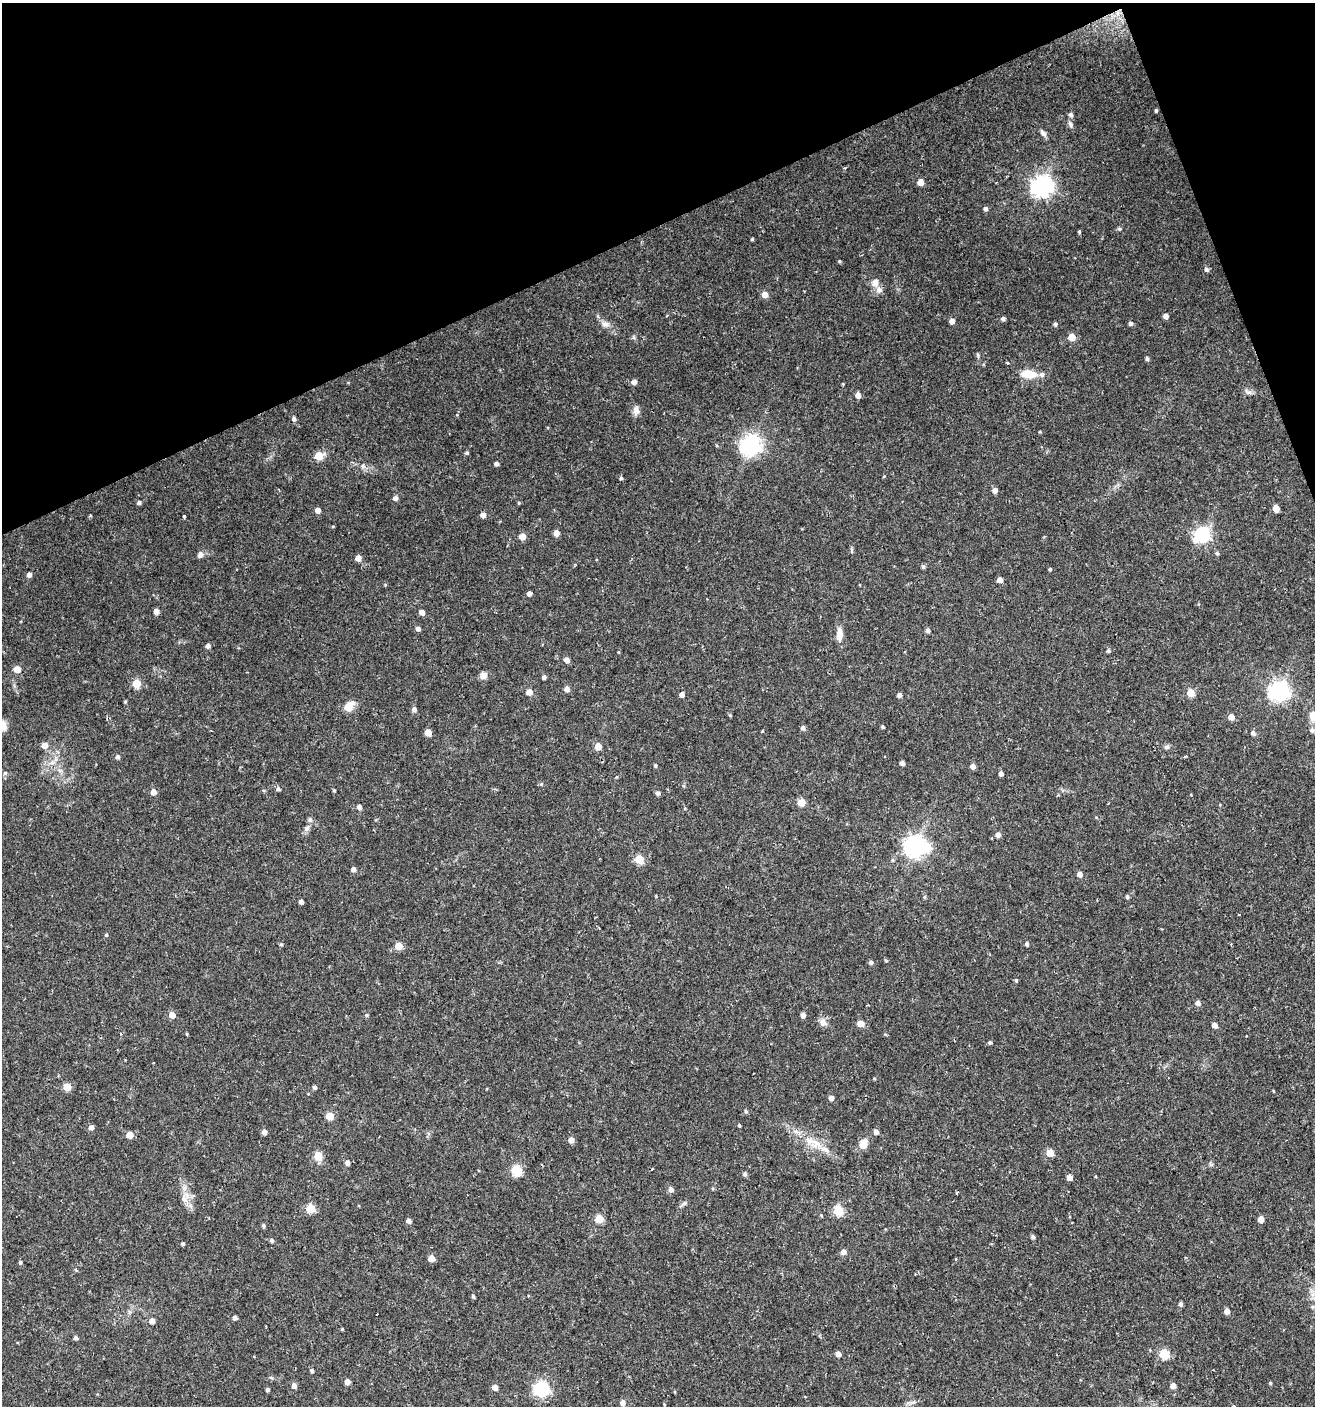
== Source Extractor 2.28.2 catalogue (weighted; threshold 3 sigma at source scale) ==
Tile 3 of 4 x 4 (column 3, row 1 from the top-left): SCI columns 2707-4019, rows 4212-5615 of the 5473 x 5615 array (HDU 1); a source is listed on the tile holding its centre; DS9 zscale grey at full resolution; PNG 1317 x 1408 px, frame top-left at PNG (2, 3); no overlay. Shown black and unused: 19% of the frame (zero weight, under 2 of 3 exposures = <1% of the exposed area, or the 3 px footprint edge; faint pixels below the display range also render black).
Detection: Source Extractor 2.28.2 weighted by HDU 2 'WHT'; one run over the whole footprint, this tile lists its part. Background 0.0247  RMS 0.0041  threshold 0.0186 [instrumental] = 3 sigma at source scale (4.5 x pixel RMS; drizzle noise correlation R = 1.50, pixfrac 1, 0.0396/0.0396 arcsec/px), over >= 5 px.
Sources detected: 195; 4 cosmic-ray / hot-pixel residue — not listed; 3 inside a brighter listed object's ellipse — not listed separately; the other 188 listed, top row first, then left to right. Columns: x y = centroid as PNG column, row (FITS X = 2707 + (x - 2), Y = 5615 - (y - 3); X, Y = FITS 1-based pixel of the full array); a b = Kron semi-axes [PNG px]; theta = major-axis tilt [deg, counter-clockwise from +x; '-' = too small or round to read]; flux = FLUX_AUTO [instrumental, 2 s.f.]
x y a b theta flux
1117 13 9 6 -87 2.4
1156 110 4 3 - 0.55
1071 115 5 5 - 1.1
1070 124 10 6 -64 1.2
1043 133 10 6 -45 1.3
920 182 5 5 - 4.2
1042 186 7 7 - 270
985 209 5 4 - 1.2
1119 229 5 5 - 0.58
1079 232 4 3 - 0.48
752 239 4 4 - 0.41
839 261 4 3 - 0.42
1206 270 6 5 - 1
875 282 11 9 52 2.4
764 295 5 5 - 3.9
1166 316 4 4 - 2.1
1003 319 4 4 - 1.2
952 321 5 4 - 2.3
1130 323 4 4 - 1.1
605 324 12 7 -2 1.9
1055 324 5 4 - 0.9
633 337 7 4 -89 0.64
1072 337 5 5 - 6.5
978 355 8 3 -77 0.55
1147 359 5 4 - 0.85
1029 374 16 8 -3 7.2
634 382 5 5 - 1.9
843 384 4 3 - 0.31
1249 392 15 4 -22 1.2
858 395 5 4 - 2.9
636 410 12 8 83 2
294 419 5 5 - 1.1
1040 432 4 3 - 0.34
751 445 7 7 - 220
467 453 5 4 - 0.67
319 456 5 5 - 11
496 464 4 4 - 1.3
621 478 4 4 - 0.6
995 490 5 5 - 2.1
395 498 5 4 - 1.7
139 503 4 4 - 0.93
1276 508 5 5 - 5.3
318 510 4 4 - 2.9
483 515 5 4 - 2.5
90 516 5 3 - 0.39
184 516 3 3 - 0.47
333 526 5 3 - 0.31
556 533 5 4 - 3.3
1202 535 6 6 - 91
522 537 5 5 - 5.1
852 550 7 4 -89 0.6
1217 553 5 4 - 0.68
200 555 6 6 - 1.8
358 558 5 5 - 3.4
923 566 5 5 - 0.77
1050 569 4 4 - 0.5
29 575 5 4 - 1.8
1000 580 4 4 - 2.8
529 594 4 4 - 1.6
156 611 5 4 - 2.4
422 612 5 4 - 2.4
418 629 4 4 - 1.5
928 630 5 4 - 1.1
839 634 17 8 87 3.4
208 646 5 4 - 1.3
1108 651 5 5 - 0.72
567 660 5 5 - 2.4
17 669 5 5 - 5.3
483 675 9 7 69 2.1
544 677 4 4 - 1
137 683 5 5 - 10
567 689 5 4 - 2.5
1279 691 7 7 - 210
529 692 5 5 - 4
1190 693 5 5 - 9
682 695 5 4 - 2
899 695 4 4 - 1.6
125 701 4 4 - 0.43
349 707 7 5 48 9.9
414 709 5 5 - 1.5
730 715 4 4 - 0.42
1313 715 9 7 76 4.1
1231 717 5 5 - 3.6
2 725 5 5 - 20
882 727 4 3 - 0.55
803 728 6 5 - 1.2
1312 730 7 6 - 1
428 732 5 5 - 5.9
1253 733 5 5 - 1.4
45 745 5 5 - 3.6
598 747 5 5 - 5.7
1167 747 8 6 1 0.97
1185 756 3 3 - 0.53
118 757 5 4 - 1.2
902 763 4 4 - 1.7
655 766 5 4 - 0.53
973 766 4 4 - 2.3
5 773 5 5 - 0.71
1001 774 4 4 - 1.4
541 784 4 4 - 0.5
278 789 5 5 - 0.99
334 790 4 3 - 0.46
153 792 5 5 - 3.3
658 793 5 4 - 1.3
801 802 5 5 - 9.5
359 807 5 4 - 1.6
685 808 4 3 - 0.37
310 820 7 5 -73 0.99
307 828 9 7 53 1.4
998 835 5 4 - 2.2
915 846 9 7 -4 260
639 859 5 5 - 13
353 869 4 4 - 1.7
1079 874 5 4 - 2.2
924 897 6 4 -90 0.5
1127 897 5 4 - 0.76
301 902 4 4 - 1.6
106 935 5 4 - 0.49
281 944 4 4 - 0.49
1027 944 4 4 - 1.1
399 946 5 5 - 7.1
886 961 5 3 - 0.42
871 962 5 5 - 0.91
1016 980 5 4 - 0.51
1198 1003 5 5 - 1.7
172 1015 5 5 - 3.4
366 1015 5 4 - 0.48
803 1015 5 4 - 1.6
823 1022 12 9 -71 2.1
861 1023 5 4 - 4.7
1214 1025 4 4 - 2.4
187 1034 5 3 - 0.38
990 1042 4 4 - 0.72
874 1078 4 3 - 0.35
67 1087 5 5 - 7.1
315 1087 4 4 - 0.89
831 1098 4 4 - 2.1
746 1112 5 4 - 0.65
330 1116 5 5 - 9.1
739 1125 3 3 - 0.49
91 1128 5 5 - 1.6
264 1132 5 4 - 2.2
876 1132 4 4 - 2
129 1135 5 5 - 5.6
571 1140 5 5 - 2.4
810 1141 27 9 -33 7.2
863 1144 10 7 63 4.8
1050 1153 5 5 - 8.6
318 1156 5 5 - 12
347 1163 5 5 - 1.7
517 1171 5 5 - 27
745 1174 5 5 - 1
1069 1177 4 4 - 2.7
671 1189 5 5 - 1.9
184 1199 8 6 -44 1.6
684 1203 7 5 44 0.87
310 1208 5 5 - 15
838 1210 5 5 - 23
599 1219 5 5 - 11
1261 1219 5 4 - 4.1
409 1221 5 4 - 1.4
263 1225 5 5 - 0.71
1033 1237 4 4 - 1
272 1240 5 4 - 0.91
183 1244 4 4 - 0.63
843 1252 5 4 - 2.5
431 1258 5 4 - 4.8
20 1262 5 4 - 0.66
473 1296 5 3 - 0.7
1181 1304 5 4 - 1.1
1227 1311 5 4 - 3
129 1312 7 4 72 0.81
235 1318 4 4 - 1.3
152 1321 5 5 - 2.5
342 1329 4 3 - 0.39
76 1338 4 4 - 0.99
838 1354 5 4 - 2.4
1164 1354 5 5 - 20
312 1370 4 4 - 0.8
347 1382 5 4 - 2.5
1270 1383 4 3 - 0.46
294 1386 5 5 - 1.9
1173 1386 4 4 - 3
495 1387 5 4 - 2.8
541 1389 6 6 - 84
267 1390 4 4 - 0.91
912 1402 11 4 22 1.2
623 1403 5 5 - 2.3
Overlapping masked pixels (flux is a lower limit): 1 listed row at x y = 1117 13
Isophote crosses this tile's border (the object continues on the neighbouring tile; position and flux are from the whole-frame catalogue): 2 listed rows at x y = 1313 715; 2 725